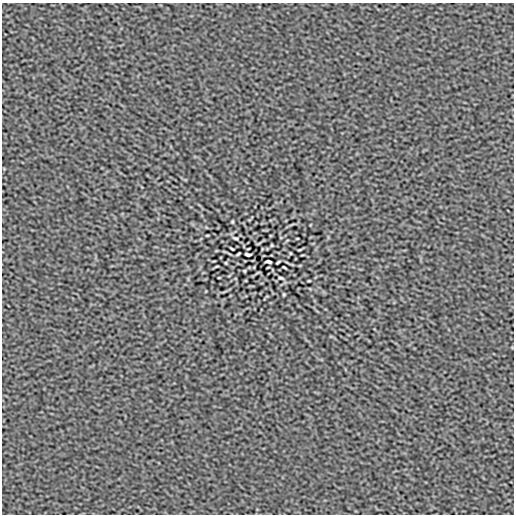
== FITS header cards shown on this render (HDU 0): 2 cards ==
NAXIS1  =                  512
NAXIS2  =                  512

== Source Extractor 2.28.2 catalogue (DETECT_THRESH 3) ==
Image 512 x 512 px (HDU 0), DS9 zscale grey, 1 PNG px = 1 image px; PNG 516 x 516 px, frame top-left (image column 1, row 512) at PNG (2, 3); no overlay
Background -5.75e-07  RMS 5.2e-05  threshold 1.56e-04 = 3 sigma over >= 5 px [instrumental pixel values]
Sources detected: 20; all 20 listed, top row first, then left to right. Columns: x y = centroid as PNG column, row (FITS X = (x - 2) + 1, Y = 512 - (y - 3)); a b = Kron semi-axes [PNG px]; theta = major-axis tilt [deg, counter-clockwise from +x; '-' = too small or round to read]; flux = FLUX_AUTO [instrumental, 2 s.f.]
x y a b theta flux
232 222 3 2 - 0.0035
207 235 3 2 - 0.0027
235 238 5 3 - 0.0051
297 238 3 2 - 0.0025
258 243 7 2 21 0.0025
272 245 3 2 - 0.003
232 249 4 2 - 0.0037
299 250 5 2 - 0.0034
238 254 4 2 - 0.0042
248 254 6 3 -9 0.0065
268 262 6 3 -9 0.0065
278 262 4 2 - 0.0042
217 266 5 2 - 0.0034
268 267 3 2 - 0.0021
284 267 4 2 - 0.0037
244 271 3 2 - 0.003
219 278 3 2 - 0.0025
281 278 5 3 - 0.0051
309 281 3 2 - 0.0027
284 294 3 2 - 0.0035